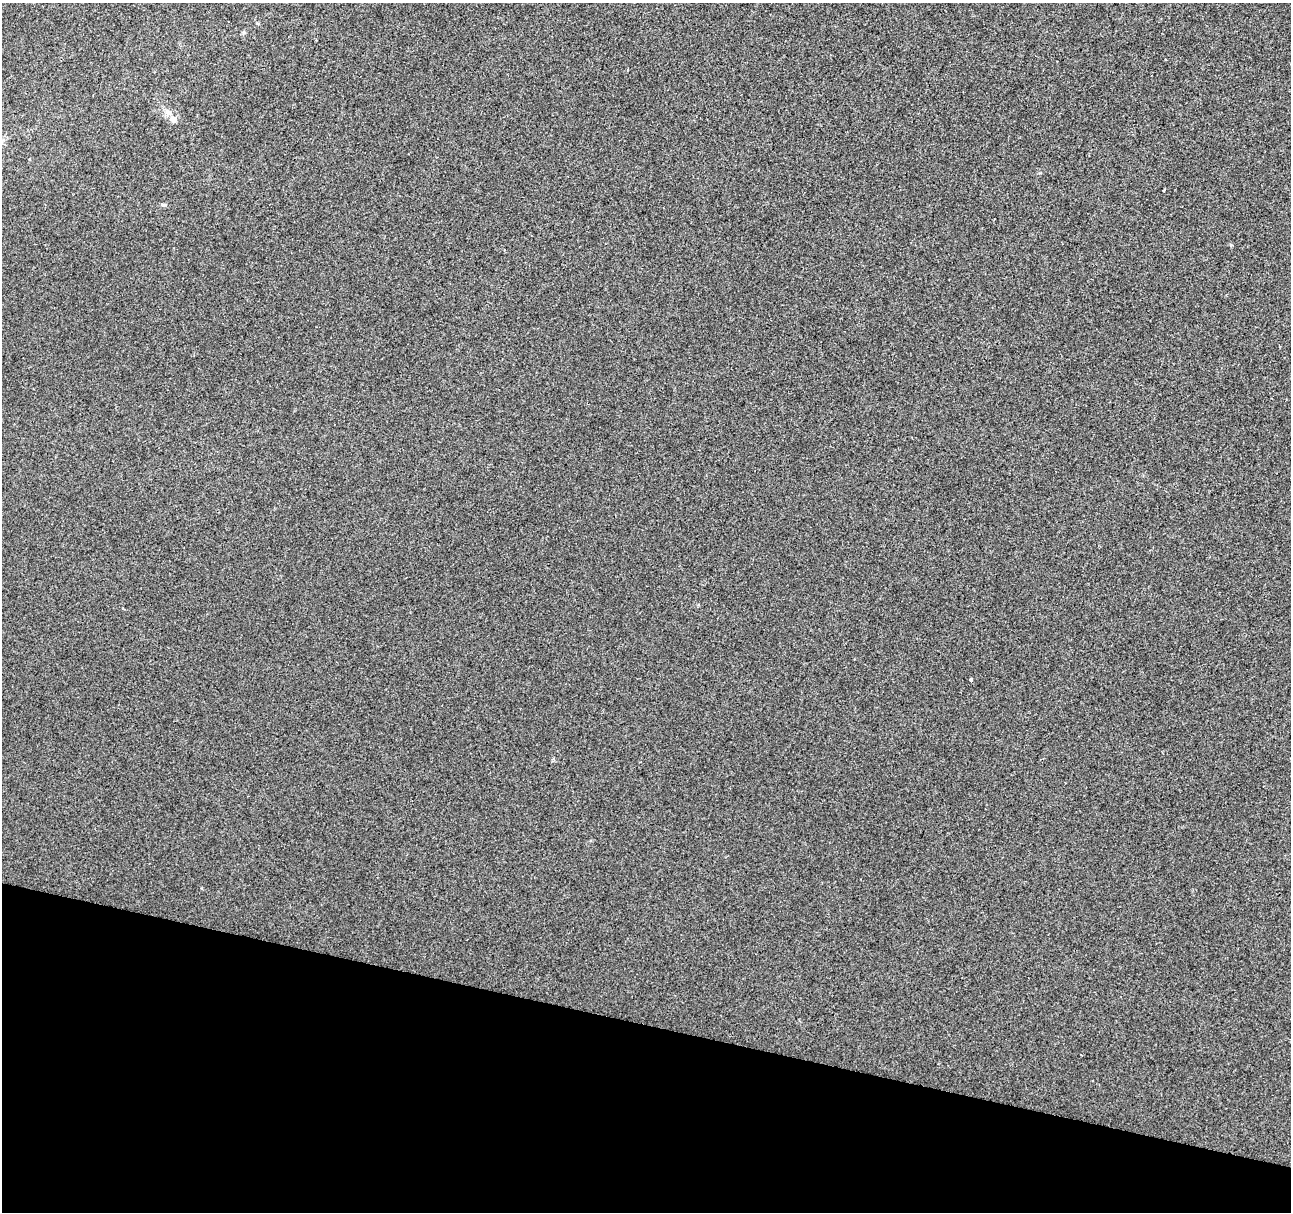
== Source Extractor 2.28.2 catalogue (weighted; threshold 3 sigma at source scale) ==
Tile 15 of 4 x 4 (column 3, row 4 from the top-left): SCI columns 2577-3865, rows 225-1434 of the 5178 x 5357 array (HDU 1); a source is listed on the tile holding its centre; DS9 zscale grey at full resolution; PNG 1293 x 1214 px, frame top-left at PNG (2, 3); no overlay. Shown black and unused: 16% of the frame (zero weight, under 2 of 3 exposures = <1% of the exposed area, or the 3 px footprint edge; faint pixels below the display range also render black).
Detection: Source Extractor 2.28.2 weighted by HDU 2 'WHT'; one run over the whole footprint, this tile lists its part. Background 0.00104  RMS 0.0048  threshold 0.0217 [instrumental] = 3 sigma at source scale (4.5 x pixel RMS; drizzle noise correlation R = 1.50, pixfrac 1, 0.0396/0.0396 arcsec/px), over >= 5 px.
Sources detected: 3; all 3 listed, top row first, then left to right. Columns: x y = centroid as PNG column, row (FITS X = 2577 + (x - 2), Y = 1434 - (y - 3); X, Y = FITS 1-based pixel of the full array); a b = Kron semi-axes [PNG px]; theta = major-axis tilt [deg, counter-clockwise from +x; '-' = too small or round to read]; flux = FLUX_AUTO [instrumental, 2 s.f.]
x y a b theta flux
173 119 10 8 -56 2.9
1164 190 3 2 - 0.93
971 680 3 3 - 1.4